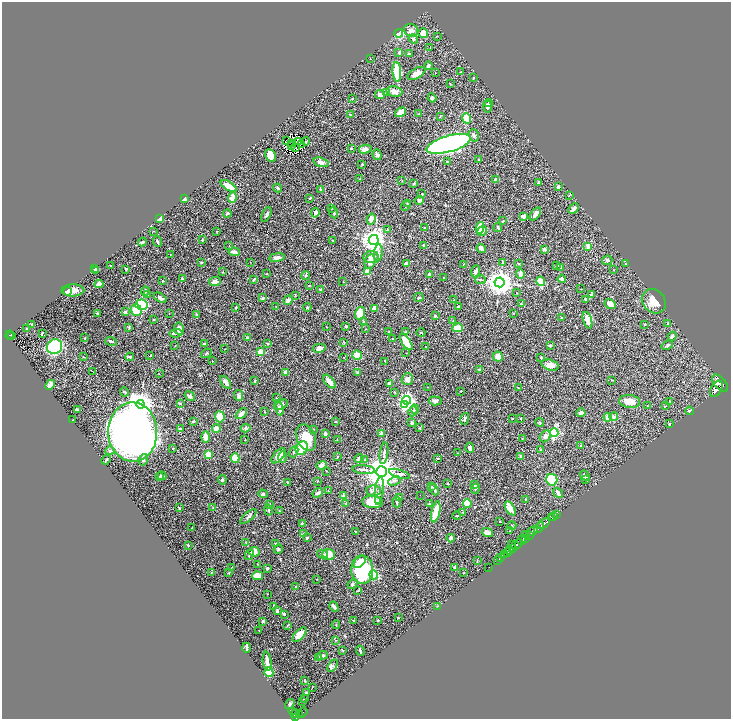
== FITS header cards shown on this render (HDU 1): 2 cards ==
NAXIS1  =                 1458
NAXIS2  =                 1434

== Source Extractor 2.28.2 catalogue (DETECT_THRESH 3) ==
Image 1458 x 1434 px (HDU 1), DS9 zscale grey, zoomed out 1/2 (1 PNG px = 2 x 2 image px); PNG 733 x 721 px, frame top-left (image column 2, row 1434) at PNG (2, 2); each listed source drawn as its Kron ellipse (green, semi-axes under 4 px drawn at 4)
Background 0.827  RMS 0.024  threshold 0.0724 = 3 sigma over >= 5 px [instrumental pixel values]
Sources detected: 474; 43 cannot appear on this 1/2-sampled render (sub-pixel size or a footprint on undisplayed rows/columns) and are neither listed nor drawn; the other 431 listed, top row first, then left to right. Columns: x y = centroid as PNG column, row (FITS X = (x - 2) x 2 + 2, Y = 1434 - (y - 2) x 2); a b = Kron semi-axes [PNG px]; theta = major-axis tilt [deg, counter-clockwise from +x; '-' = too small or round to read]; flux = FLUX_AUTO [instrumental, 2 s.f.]
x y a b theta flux
411 30 7 6 - 21
399 33 4 4 - 150
423 33 5 5 - 67
437 36 2 1 - 1.5
413 39 5 4 - 12
430 47 2 1 - 26
399 52 4 3 - 5.8
409 54 4 3 - 6.1
370 59 2 1 - 1.2
428 66 4 2 - 12
397 72 10 3 -85 190
461 72 2 1 - 1.2
416 73 10 5 30 31
435 73 2 1 - 1.6
473 78 3 2 - 4.1
450 83 2 2 - 1.9
394 91 8 5 -8 29
386 92 3 3 - 3.3
380 95 5 4 - 19
352 98 2 2 - 5.1
432 98 4 3 - 6.1
489 103 4 3 - 8.3
487 106 6 4 -81 16
400 112 6 4 32 49
418 114 3 2 - 1.5
351 115 3 2 - 5.4
440 116 4 2 - 2.8
467 118 5 4 - 100
474 135 6 5 - 12
286 140 2 1 - 2.7
298 141 2 1 - 1.4
306 141 4 2 - 0.059
291 143 2 1 - 2
301 144 2 1 - 1.3
449 144 23 8 16 2500
292 146 2 1 - 1.6
295 148 2 1 - 1.2
351 148 3 2 - 6.6
365 149 6 3 14 31
271 155 7 5 -65 65
377 155 5 4 - 10
478 160 3 2 - 2.6
448 161 3 3 - 3.6
321 162 8 4 -17 18
362 164 3 2 - 6.4
359 179 3 2 - 3.1
496 180 3 3 - 13
402 181 2 2 - 2.4
538 182 4 3 - 6.3
413 184 3 3 - 4.4
229 186 9 4 -32 59
558 187 3 3 - 10
278 188 4 3 - 5.5
320 189 3 3 - 4.5
422 194 2 2 - 2
569 195 4 2 - 2.8
232 198 5 4 - 45
310 198 3 2 - 4.1
184 199 2 2 - 20
419 200 4 3 - 12
407 204 3 3 - 3.1
406 206 5 3 - 5
331 208 3 2 - 2.6
573 209 6 3 45 18
227 213 4 3 - 4.9
315 213 5 4 - 9.8
333 213 6 3 -65 6.2
266 214 8 3 67 8.1
535 214 7 3 52 31
523 216 3 3 - 22
160 219 3 3 - 60
371 219 5 4 - 28
503 221 3 2 - 3.9
425 228 2 2 - 4
480 228 6 3 80 100
498 228 4 2 - 7.7
387 230 3 3 - 5.7
153 231 2 2 - 1.8
216 231 3 3 - 3.6
482 231 5 3 - 29
202 240 3 2 - 4.3
374 240 5 5 - 4300
333 241 3 2 - 3
142 242 4 2 - 9.2
157 242 5 2 - 6.5
423 245 3 2 - 6.8
229 246 2 1 - 1.2
588 246 2 2 - 48
481 248 5 3 - 20
544 249 4 3 - 7.9
234 252 5 4 - 19
378 253 8 4 84 12
170 254 2 2 - 1.8
277 257 8 3 8 20
371 257 7 6 - 31
607 260 5 4 - 14
201 262 3 2 - 5.2
250 262 2 2 - 1.5
370 262 7 5 74 26
502 263 3 2 - 3.1
518 263 4 2 - 2.6
406 264 3 2 - 23
463 264 2 1 - 2
626 264 3 2 - 2
110 266 3 3 - 3.2
557 266 3 2 - 4.7
561 267 4 3 - 11
95 269 3 3 - 4.2
126 269 3 2 - 2.3
96 270 4 2 - 3.1
613 270 2 1 - 1.1
475 271 6 3 67 12
222 272 4 2 - 3.2
367 272 4 3 - 55
266 274 3 2 - 2.1
430 274 3 3 - 8.8
520 274 5 3 - 31
306 276 4 3 - 8.8
444 278 2 1 - 1.7
182 279 3 2 - 5.4
254 279 4 2 - 8.5
562 279 4 3 - 29
481 280 5 3 - 5.6
162 281 2 2 - 4
541 281 5 4 - 61
215 282 6 4 5 24
343 282 2 2 - 1.7
499 282 5 5 - 5600
99 284 4 3 - 23
309 286 3 3 - 2.5
580 289 3 2 - 1.7
73 290 11 6 1 33
321 290 4 3 - 5.7
67 291 4 4 - 130
145 291 4 3 - 14
517 293 3 2 - 2.2
592 294 3 3 - 9.2
147 295 4 3 - 5.4
295 295 2 2 - 2.3
419 297 5 3 - 5.2
160 298 7 4 -31 14
263 298 3 3 - 8.7
585 299 2 2 - 6.3
288 300 5 3 - 26
454 300 2 2 - 1.8
654 301 13 11 -49 67
521 304 3 2 - 7.1
610 304 6 4 -30 32
141 305 6 5 - 250
459 306 3 2 - 5
236 307 3 3 - 4.5
276 307 3 2 - 1.8
307 307 4 3 - 4.4
374 308 3 3 - 17
136 310 6 5 - 160
125 312 3 3 - 12
98 313 3 2 - 4.7
169 313 2 2 - 1.6
360 313 6 5 - 66
513 313 3 2 - 1.6
196 314 3 2 - 2.3
435 316 3 3 - 5.6
561 318 3 3 - 4.3
154 320 3 3 - 3.1
587 320 8 4 -73 43
453 321 2 2 - 1.8
363 322 4 3 - 4.3
668 323 3 3 - 5.4
645 324 2 2 - 6.3
32 325 4 1 - 3.5
345 326 3 2 - 5.5
129 327 3 3 - 3.8
326 327 2 2 - 3.1
27 328 4 2 - 2.9
458 328 5 4 - 55
179 329 6 5 - 26
365 329 2 2 - 2.8
389 332 2 2 - 3.6
406 332 3 2 - 4.7
42 333 3 2 - 3.8
176 333 7 2 5 9.7
421 333 4 2 - 3.5
10 335 4 3 - 150
11 335 2 1 - 28
672 336 5 3 - 10
85 338 3 2 - 2.5
247 338 3 2 - 6.8
392 339 2 2 - 2.3
111 341 6 3 -18 13
344 342 3 2 - 2.5
406 342 9 4 -55 85
204 344 4 3 - 4.6
268 344 4 3 - 4.4
550 345 2 2 - 18
667 345 6 3 32 6.4
175 346 2 2 - 1.8
54 347 8 7 - 490
426 347 2 2 - 1.5
319 348 6 4 12 32
225 349 2 2 - 1.3
260 352 3 2 - 130
206 353 6 2 28 4.6
406 353 3 2 - 1.3
357 355 5 4 - 60
150 356 4 2 - 2.8
498 356 5 5 - 41
84 357 3 2 - 1.5
130 357 4 2 - 8.2
344 357 2 1 - 1.3
541 357 2 2 - 4.2
212 361 2 2 - 1.8
385 361 2 2 - 3.8
550 365 9 5 -15 41
479 369 4 2 - 3.8
93 371 2 1 - 2.4
358 372 3 3 - 10
285 373 4 3 - 11
159 374 2 1 - 1.9
407 379 6 5 - 18
612 380 3 2 - 1.7
255 381 3 2 - 5.2
329 381 8 4 -50 31
225 382 7 4 -53 16
389 383 4 3 - 8.7
720 383 10 5 -49 6100
50 385 5 3 - 60
428 387 2 1 - 1.1
518 388 2 2 - 1.9
716 389 9 5 60 5500
461 391 2 2 - 3.2
125 392 5 3 - 5.7
394 392 3 2 - 2.6
238 395 5 4 - 9.6
190 396 5 3 - 10
276 398 2 2 - 2.1
407 400 4 4 - 1100
435 401 6 4 -6 12
630 401 10 6 -6 57
670 401 3 3 - 3.2
180 403 4 3 - 3.6
140 404 4 4 - 4700
282 405 7 3 32 15
405 405 4 3 - 250
647 406 3 2 - 3.5
666 406 3 2 - 1.8
279 408 7 3 -72 11
78 409 3 2 - 7.1
415 409 5 3 - 4.6
413 411 5 3 - 10
689 411 4 3 - 5.9
264 412 3 2 - 2.2
581 413 4 3 - 19
241 414 7 3 43 42
220 417 5 5 - 58
608 417 4 4 - 30
614 417 4 3 - 18
521 418 3 2 - 2.7
465 419 6 3 73 9.9
512 419 3 2 - 2.9
73 420 2 2 - 4.4
193 421 3 2 - 7
336 421 2 2 - 3.2
540 422 4 3 - 4.5
412 423 4 3 - 7.1
669 424 3 3 - 3.5
216 428 4 4 - 25
246 428 5 3 - 7.1
420 428 3 2 - 2.9
180 429 3 2 - 6.9
314 429 2 2 - 2.7
133 432 29 24 -88 5700
381 433 2 2 - 52
554 433 4 4 - 610
325 434 3 3 - 15
545 436 6 5 - 23
206 437 6 3 89 39
306 438 14 9 -67 100
522 438 2 2 - 4
337 439 2 2 - 1.4
245 440 2 1 - 2
581 446 2 2 - 17
173 448 3 2 - 3.1
302 448 7 6 - 130
470 448 5 4 - 14
540 450 3 3 - 6.7
110 451 5 3 - 6.9
294 452 6 3 68 9.1
384 453 11 3 83 13
457 453 3 2 - 2.7
208 454 4 3 - 60
278 456 9 4 50 52
521 456 3 3 - 9.4
282 457 6 3 90 6.6
337 457 3 2 - 2.7
235 458 5 4 - 85
359 458 5 3 - 12
438 458 3 2 - 2.4
364 459 4 3 - 4.2
106 460 5 2 - 4.7
143 460 6 4 82 9.7
321 465 5 4 - 26
363 470 11 3 -5 15
327 471 2 2 - 1.8
382 472 5 5 - 11000
399 474 11 4 -17 15
585 475 5 4 - 12
160 476 4 3 - 5.9
162 476 5 4 - 8.7
585 479 3 2 - 3.7
222 480 5 4 - 7.8
552 480 6 5 - 140
318 481 3 2 - 2.2
394 481 6 4 22 12
287 482 3 2 - 3.8
448 483 3 2 - 2.6
475 484 4 2 - 14
432 487 3 3 - 3.1
475 489 5 3 - 4.3
373 490 7 5 0 20
434 490 6 3 -64 8.8
328 491 3 2 - 2
379 491 14 4 83 24
318 493 5 3 - 17
558 493 5 3 - 15
263 494 5 4 - 6.4
420 495 2 1 - 1.9
344 496 4 3 - 9.2
400 497 4 3 - 4.4
526 499 3 2 - 2.1
372 502 10 6 -5 97
397 502 5 3 - 5.7
346 503 3 3 - 3.9
429 504 3 3 - 3.6
467 504 4 4 - 95
269 505 4 3 - 8.4
179 508 3 2 - 4
213 508 2 2 - 1.8
510 508 8 4 -58 53
269 510 5 3 - 7.8
279 510 2 2 - 1.8
436 512 11 3 77 100
463 512 4 2 - 2.9
556 515 2 1 - 42
457 516 4 2 - 3.8
553 516 3 1 - 66
248 517 10 3 41 9.8
552 518 2 1 - 28
500 521 2 1 - 1.4
302 523 2 2 - 4.2
544 523 7 3 36 1800
512 526 4 3 - 4
539 527 6 2 42 1400
192 528 3 2 - 2.7
355 531 2 2 - 4.2
510 531 2 1 - 1.7
532 531 6 3 29 970
304 533 3 2 - 2.3
487 533 6 4 -17 24
525 535 3 2 - 190
529 535 3 2 - 870
307 538 3 3 - 6.8
451 538 4 4 - 7.4
525 538 3 2 - 400
522 540 5 3 - 1200
246 542 2 2 - 3.2
276 543 3 3 - 3.4
517 544 6 3 40 2500
512 545 2 1 - 96
188 546 2 2 - 1.7
278 549 5 3 - 6.5
512 549 3 2 - 310
509 551 4 2 - 900
254 552 5 5 - 30
507 553 2 1 - 270
322 554 5 3 - 5.5
329 554 6 5 - 62
249 555 5 2 - 5.8
504 555 4 3 - 290
501 557 3 2 - 180
497 560 2 2 - 73
477 561 4 2 - 2.5
360 562 7 4 46 39
258 564 2 2 - 2.2
489 567 2 1 - 26
231 568 3 1 - 1.9
267 568 3 3 - 6.3
455 568 2 2 - 18
362 570 14 11 -85 370
211 572 3 2 - 2.9
229 573 4 2 - 2.7
464 573 2 2 - 2.1
374 575 4 4 - 210
258 576 5 4 - 41
317 579 3 2 - 1.8
352 584 5 3 - 8.8
295 587 3 2 - 2.7
358 591 4 3 - 3.3
267 594 2 2 - 1.5
273 606 3 2 - 2.8
438 606 3 3 - 3.1
334 607 5 2 - 21
277 611 3 2 - 10
284 614 3 3 - 5.3
398 618 3 2 - 2.4
354 620 2 2 - 2.5
378 620 2 2 - 9.1
263 621 3 3 - 7.6
287 625 3 3 - 3.3
336 625 4 2 - 3.2
259 630 2 2 - 1.5
299 635 9 4 46 63
336 640 3 3 - 3.7
247 648 5 2 - 11
342 650 3 2 - 2.2
360 651 5 2 - 7.5
323 655 5 3 - 7.6
319 657 3 1 - 2.3
267 661 10 3 -83 38
333 666 7 4 58 8.4
269 672 5 4 - 73
304 681 2 2 - 4
312 687 2 1 - 1.4
306 693 3 2 - 8.5
305 698 2 1 - 11
303 701 2 1 - 1600
290 704 5 3 - 7
294 713 6 3 -36 470
302 713 5 2 - 250
296 714 4 3 - 570
300 714 3 2 - 200
296 717 2 2 - 410
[43 sub-pixel or undisplayed-footprint detections neither listed nor drawn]